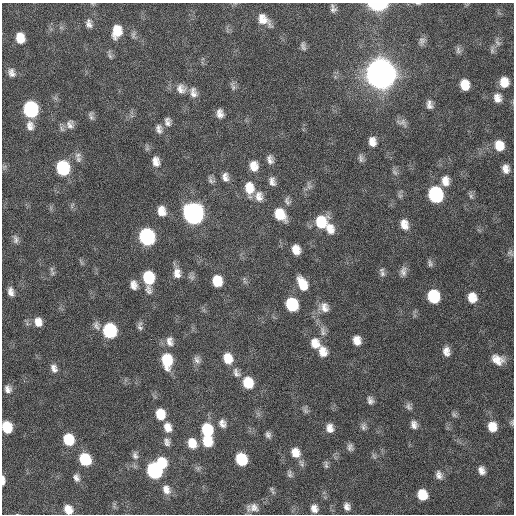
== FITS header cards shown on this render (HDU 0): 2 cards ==
NAXIS1  =                  512 / Axis length
NAXIS2  =                  512 / Axis length

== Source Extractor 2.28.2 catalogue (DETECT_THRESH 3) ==
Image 512 x 512 px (HDU 0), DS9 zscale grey, 1 PNG px = 1 image px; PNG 516 x 516 px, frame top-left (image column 1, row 512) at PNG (2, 3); no overlay
Background 127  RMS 12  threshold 36.1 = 3 sigma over >= 5 px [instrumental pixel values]
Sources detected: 136; all 136 listed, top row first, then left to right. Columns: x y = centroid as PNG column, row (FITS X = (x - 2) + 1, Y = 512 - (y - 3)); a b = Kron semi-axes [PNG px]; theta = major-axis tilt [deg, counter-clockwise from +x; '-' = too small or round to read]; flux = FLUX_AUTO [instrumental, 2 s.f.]
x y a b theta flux
418 3 7 3 -1 1.0e+03
378 4 11 5 1 1.0e+05
333 8 9 6 -71 3.1e+03
263 20 16 9 -41 1.0e+04
89 24 11 7 -78 3.8e+03
117 31 13 9 77 1.6e+04
133 35 11 6 88 2.3e+03
20 38 9 7 -79 1.3e+04
422 41 11 8 67 3.3e+03
498 43 11 6 -39 2.7e+03
303 46 12 6 -72 2.7e+03
458 50 11 6 -85 2.6e+03
492 50 13 6 83 2.8e+03
110 56 9 4 -63 1.9e+03
11 73 10 7 -68 4.2e+03
381 74 12 11 - 2.4e+06
504 82 11 9 -86 1.2e+04
465 85 10 8 -81 1.4e+04
233 86 13 6 -76 2.8e+03
181 89 14 12 -61 7.6e+03
193 93 14 9 -78 5.8e+03
497 98 12 10 -80 7.0e+03
429 104 12 7 -76 4.4e+03
31 109 11 9 -77 1.1e+05
220 114 9 7 -82 5.1e+03
91 116 12 6 -75 2.4e+03
167 122 11 8 -81 4.0e+03
402 122 16 8 -20 4.4e+03
70 124 13 10 -84 4.9e+03
30 126 13 9 -79 5.9e+03
159 129 13 8 -77 4.3e+03
372 142 11 8 -83 7.0e+03
499 145 11 9 -77 1.3e+04
78 155 10 9 - 3.9e+03
361 158 11 6 -84 2.9e+03
270 159 9 6 -73 4.0e+03
156 161 13 9 -78 6.6e+03
254 166 11 9 -84 8.9e+03
4 167 7 5 45 1.5e+03
63 168 11 9 -77 6.5e+04
506 169 10 7 -83 5.8e+03
395 172 11 6 -53 2.6e+03
225 177 11 7 -79 4.7e+03
211 180 11 7 -51 2.7e+03
272 181 11 7 -77 4.3e+03
445 181 13 9 -89 8.0e+03
309 186 12 6 -76 3.0e+03
249 188 17 10 -84 1.4e+04
435 194 11 9 -78 9.8e+04
259 196 13 10 -83 6.8e+03
400 196 8 6 -54 2.1e+03
471 196 8 6 -65 2.2e+03
287 201 12 8 -77 3.3e+03
162 211 12 9 -75 8.9e+03
193 214 12 10 -74 4.2e+05
280 214 13 9 -55 2.0e+04
321 222 13 12 - 2.7e+04
404 224 12 9 -75 8.1e+03
330 229 14 10 -74 8.9e+03
147 237 11 9 -75 1.4e+05
15 239 12 7 -80 3.3e+03
296 250 9 7 -73 9.0e+03
510 253 10 6 -46 2.3e+03
430 263 10 6 -74 2.2e+03
51 269 11 5 -90 2.2e+03
403 271 13 8 86 4.3e+03
177 273 13 9 -86 7.3e+03
382 274 10 7 87 2.8e+03
191 277 10 7 -16 2.8e+03
148 278 14 8 -87 3.9e+04
217 281 10 8 -81 1.8e+04
302 284 15 9 -63 1.5e+04
133 285 11 8 -78 5.6e+03
11 292 10 6 -79 4.7e+03
433 296 10 9 - 4.4e+04
472 297 11 9 -80 1.1e+04
292 304 10 9 - 4.5e+04
324 307 14 13 - 7.7e+03
38 322 11 9 -73 7.8e+03
96 326 13 8 -67 3.9e+03
140 326 11 6 -87 2.9e+03
110 330 10 9 - 6.9e+04
323 331 16 8 -76 5.4e+03
357 340 10 8 -72 7.8e+03
170 341 13 9 -80 5.7e+03
315 343 14 11 -64 1.1e+04
446 351 11 8 -79 5.8e+03
323 352 13 10 -71 9.1e+03
228 358 12 10 -69 1.3e+04
167 360 15 10 -84 3.0e+04
197 360 11 8 -67 3.8e+03
498 360 15 11 -26 9.7e+03
54 368 11 7 -70 4.4e+03
236 373 14 9 -58 5.2e+03
248 383 11 9 -72 2.1e+04
8 389 10 9 - 4.5e+03
370 400 9 7 -70 3.4e+03
408 407 10 7 -53 2.8e+03
305 410 10 6 -61 2.3e+03
160 414 10 8 -78 1.7e+04
454 415 9 5 -52 1.9e+03
222 423 12 10 -65 5.1e+03
512 423 7 5 -90 1.6e+03
414 425 10 8 -76 4.3e+03
363 426 10 8 -81 3.0e+03
7 427 10 8 -73 2.4e+04
168 427 12 9 -69 7.9e+03
492 427 10 9 - 1.2e+04
330 428 10 8 -78 6.1e+03
207 430 11 9 -66 3.4e+04
268 435 9 7 -69 2.7e+03
68 439 10 9 - 2.7e+04
207 441 11 9 -73 2.1e+04
167 442 12 8 -79 3.8e+03
192 443 11 9 -68 1.3e+04
350 447 9 7 -82 3.0e+03
295 453 13 11 -66 1.0e+04
135 455 11 7 -77 3.4e+03
374 456 10 4 -60 1.7e+03
85 459 10 8 -61 3.4e+04
241 459 10 8 -69 3.3e+04
161 463 11 8 -72 2.2e+04
326 464 11 5 -86 2.1e+03
154 470 10 9 - 1.3e+05
481 470 9 7 -69 5.1e+03
289 474 11 6 -78 2.4e+03
439 475 11 8 -68 4.3e+03
76 478 9 7 -64 3.6e+03
3 480 10 4 90 4.0e+03
166 489 13 9 -69 6.4e+03
272 489 8 6 -76 1.9e+03
422 495 9 8 - 1.8e+04
347 507 9 7 -68 4.1e+03
254 508 14 11 -22 6.4e+03
314 508 10 8 -67 5.3e+03
68 510 9 8 - 9.3e+03
At the frame edge (FLAGS 8, measured only in part): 6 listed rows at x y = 418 3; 378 4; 512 423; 7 427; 3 480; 68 510